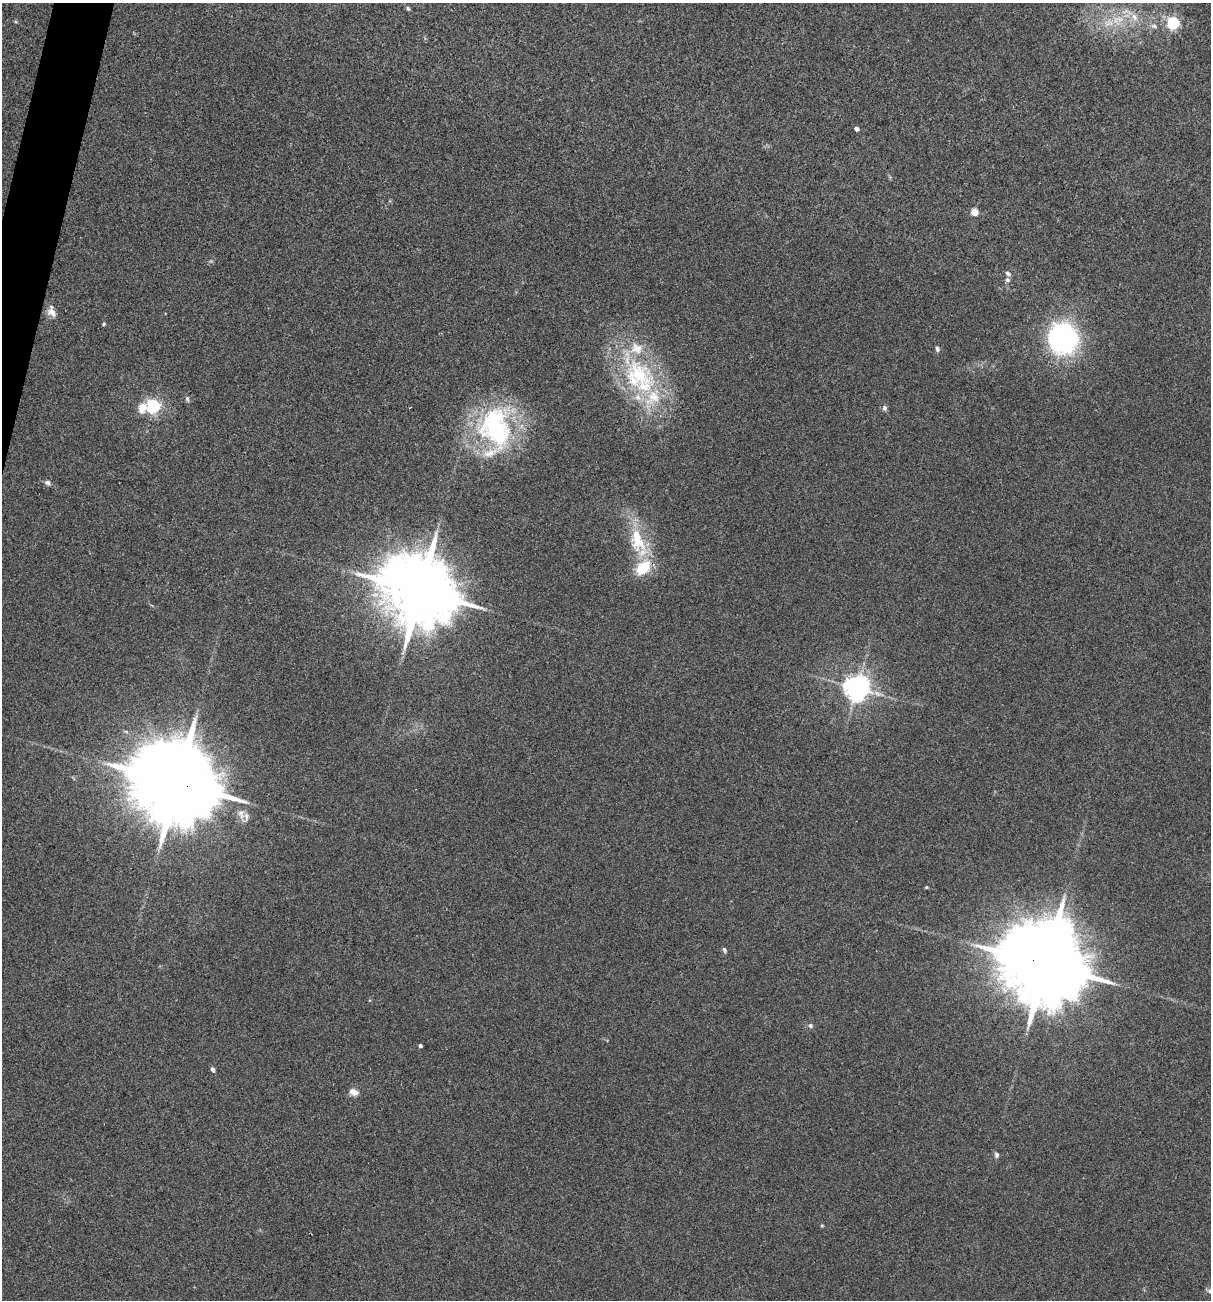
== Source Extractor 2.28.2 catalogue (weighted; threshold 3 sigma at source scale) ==
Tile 11 of 4 x 4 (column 3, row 3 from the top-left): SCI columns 2542-3750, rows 1299-2596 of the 5209 x 5195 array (HDU 1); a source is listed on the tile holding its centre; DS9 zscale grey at full resolution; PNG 1213 x 1302 px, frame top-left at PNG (2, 3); no overlay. Shown black and unused: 1% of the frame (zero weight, under 3 of 4 exposures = <1% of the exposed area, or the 3 px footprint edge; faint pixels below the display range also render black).
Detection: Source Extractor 2.28.2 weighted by HDU 2 'WHT'; one run over the whole footprint, this tile lists its part. Background 0.12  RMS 0.0065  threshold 0.0294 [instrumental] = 3 sigma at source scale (4.5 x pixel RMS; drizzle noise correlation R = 1.50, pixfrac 1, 0.05/0.05 arcsec/px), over >= 5 px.
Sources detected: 41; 2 inside a brighter object's white glare — not listed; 4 inside a brighter listed object's ellipse — not listed separately; the other 35 listed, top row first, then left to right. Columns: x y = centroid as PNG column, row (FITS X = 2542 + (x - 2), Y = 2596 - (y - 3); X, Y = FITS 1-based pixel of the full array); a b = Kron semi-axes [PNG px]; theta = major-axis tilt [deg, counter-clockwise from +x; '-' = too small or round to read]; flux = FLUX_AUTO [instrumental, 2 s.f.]
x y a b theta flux
408 8 7 4 -62 1
1134 17 11 7 -61 4.4
1120 19 12 6 -18 5
1110 23 14 7 -49 5.8
1173 23 5 5 - 97
1154 26 9 6 -15 2.2
856 129 4 4 - 3.2
974 212 5 4 - 17
1008 273 7 5 -33 1.7
1007 280 6 6 - 1.7
52 312 14 10 -53 4.7
104 324 4 4 - 0.8
1063 337 22 21 - 150
937 349 8 5 -72 1.5
637 375 48 41 -49 78
187 399 8 5 -69 1.3
153 406 6 6 - 140
142 408 12 10 69 7.1
885 408 7 6 - 1.7
496 429 54 34 -88 100
47 482 8 6 -32 1.8
637 540 37 19 -74 32
420 591 21 16 -25 7400
857 688 7 7 - 720
177 783 28 19 -20 12000
926 887 4 4 - 0.66
724 950 7 4 -69 1.1
1045 964 25 16 -22 10000
810 1026 6 6 - 1.4
420 1046 3 3 - 1.5
213 1069 5 4 - 2
353 1092 11 8 -20 4.1
996 1155 8 6 -77 1.5
822 1226 5 3 - 0.57
1210 1291 7 6 - 1.7
Overlapping masked pixels (flux is a lower limit): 2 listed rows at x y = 177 783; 1045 964
Isophote crosses this tile's border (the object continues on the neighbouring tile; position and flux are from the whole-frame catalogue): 1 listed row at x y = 1210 1291